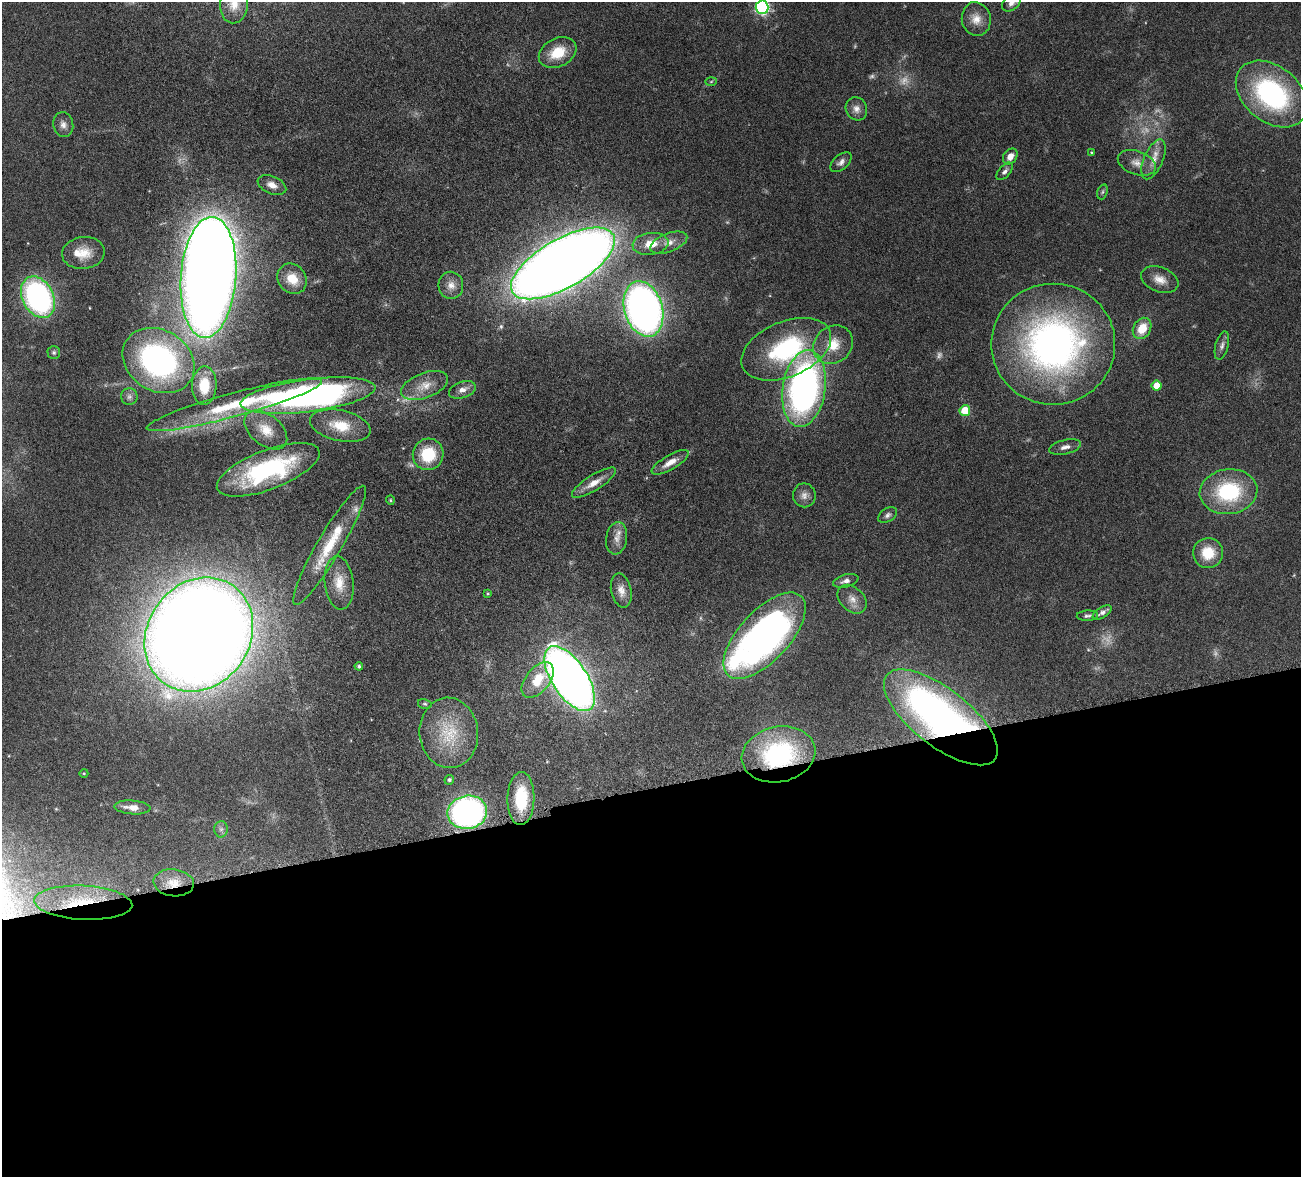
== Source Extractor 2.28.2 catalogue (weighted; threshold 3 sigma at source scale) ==
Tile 15 of 4 x 4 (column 3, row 4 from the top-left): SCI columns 2757-4055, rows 333-1507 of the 5511 x 5251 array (HDU 1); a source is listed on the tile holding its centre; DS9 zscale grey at full resolution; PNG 1303 x 1179 px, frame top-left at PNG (2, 2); each listed source drawn as its Kron ellipse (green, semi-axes under 4 px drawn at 4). Shown black and unused: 33% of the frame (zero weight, under 4 of 8 exposures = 8% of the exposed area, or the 3 px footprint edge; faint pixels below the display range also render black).
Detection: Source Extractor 2.28.2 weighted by HDU 2 'WHT'; one run over the whole footprint, this tile lists its part. Background 0.116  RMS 0.0034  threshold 0.0138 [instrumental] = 3 sigma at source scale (4.09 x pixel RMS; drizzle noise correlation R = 1.36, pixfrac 0.8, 0.05/0.05 arcsec/px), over >= 5 px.
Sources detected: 95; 8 too faint to see at this stretch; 2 inside a brighter object's white glare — neither listed nor drawn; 4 inside a brighter listed object's ellipse — not listed separately; the other 81 listed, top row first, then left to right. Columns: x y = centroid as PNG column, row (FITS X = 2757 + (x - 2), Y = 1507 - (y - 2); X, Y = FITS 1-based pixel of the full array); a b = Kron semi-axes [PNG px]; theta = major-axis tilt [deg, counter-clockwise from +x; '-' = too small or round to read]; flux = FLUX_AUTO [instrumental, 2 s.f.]
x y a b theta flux
1011 3 10 7 42 1.7
234 4 19 14 87 4.4
762 7 7 6 - 56
976 19 17 14 -80 4
558 53 20 14 26 8.4
711 81 5 3 - 0.33
1272 94 40 27 -39 51
856 109 12 10 -63 2.1
63 125 12 10 -78 1.8
1091 152 3 3 - 0.27
1010 156 9 6 52 2.8
1154 159 21 9 67 3.7
841 162 13 7 42 1.4
1137 163 20 11 -19 3.5
1005 171 10 5 49 1
272 185 15 8 -22 2.6
1102 192 8 5 72 0.55
669 243 19 9 21 3.2
650 244 18 11 7 5.5
83 253 21 16 6 5.3
563 263 58 24 30 730
208 277 60 27 86 780
292 279 16 14 -51 5.8
1160 280 19 12 -22 3.6
451 285 13 12 - 3
38 297 22 15 -63 69
643 309 28 19 -74 180
1142 328 11 8 59 6.3
1053 344 62 60 0 130
833 345 21 18 40 7.1
1222 345 14 6 75 1.3
786 349 47 27 23 36
54 352 6 6 - 0.58
158 361 38 30 -31 82
204 386 19 12 88 9.9
425 386 25 12 21 5
1157 386 5 5 - 4.7
804 389 39 21 82 120
462 390 14 8 18 2.1
308 396 68 16 7 150
129 397 8 8 - 1.1
234 405 91 12 15 23
965 411 5 5 - 9.3
340 426 31 15 -12 8.8
266 430 24 15 -39 6.3
1065 447 16 7 13 1.8
428 454 16 15 - 12
670 462 21 7 30 3.3
268 470 54 19 21 39
594 483 25 7 32 4
1229 492 29 22 7 25
804 495 12 11 - 2
390 500 4 4 - 0.34
888 515 10 6 32 0.99
617 538 16 10 81 2.9
330 545 69 12 60 13
1208 553 15 15 - 7.5
846 581 13 6 16 1.5
339 583 27 14 -84 5.9
621 591 17 10 -77 2.8
488 594 4 3 - 0.33
852 599 17 12 -44 3.1
1102 612 10 5 32 1.3
1087 616 10 5 3 0.86
199 635 60 51 55 1000
765 636 54 25 47 120
359 666 4 4 - 0.51
570 679 37 17 -57 320
538 680 21 12 51 7.7
425 704 7 5 -14 0.49
941 717 69 28 -38 160
449 733 35 29 -85 15
779 754 37 27 12 41
84 773 4 3 - 0.24
449 780 5 4 - 0.51
521 799 26 13 89 14
132 807 18 7 -4 2.8
467 812 20 16 10 92
221 829 8 7 - 1.1
174 883 20 13 -6 6
83 903 49 17 -3 19
Overlapping masked pixels (flux is a lower limit): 4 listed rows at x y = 941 717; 779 754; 174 883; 83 903
Isophote crosses this tile's border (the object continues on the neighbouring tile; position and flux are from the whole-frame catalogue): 3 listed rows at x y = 1011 3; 234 4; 762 7